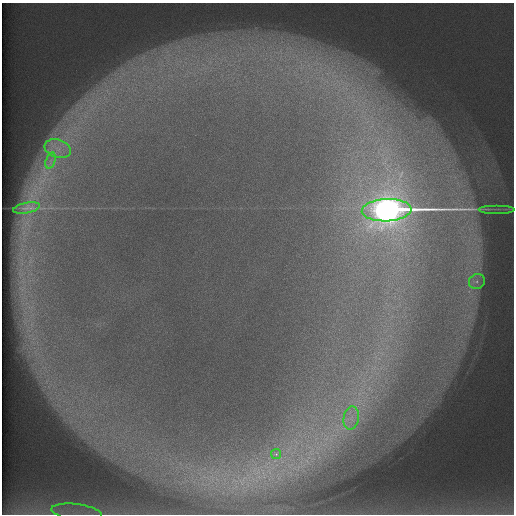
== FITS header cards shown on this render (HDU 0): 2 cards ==
NAXIS1  =                  512 /
NAXIS2  =                  512 /

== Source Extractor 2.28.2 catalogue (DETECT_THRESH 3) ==
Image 512 x 512 px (HDU 0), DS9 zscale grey, 1 PNG px = 1 image px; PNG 516 x 516 px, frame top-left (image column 1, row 512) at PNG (2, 3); each listed source drawn as its Kron ellipse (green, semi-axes under 4 px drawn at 4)
Background 388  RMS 5.3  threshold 15.8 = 3 sigma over >= 5 px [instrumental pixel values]
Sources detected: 9; all 9 listed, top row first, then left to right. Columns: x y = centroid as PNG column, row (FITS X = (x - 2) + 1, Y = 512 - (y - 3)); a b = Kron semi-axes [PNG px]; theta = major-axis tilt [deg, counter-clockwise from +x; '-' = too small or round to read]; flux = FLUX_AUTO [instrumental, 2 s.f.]
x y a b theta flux
58 149 13 9 -18 4400
51 161 8 4 71 1500
26 208 14 5 11 1600
497 209 18 3 0 1700
387 210 25 11 3 580000
477 282 8 7 - 1500
351 418 11 7 81 3100
276 454 5 5 - 560
77 512 25 8 -7 6000